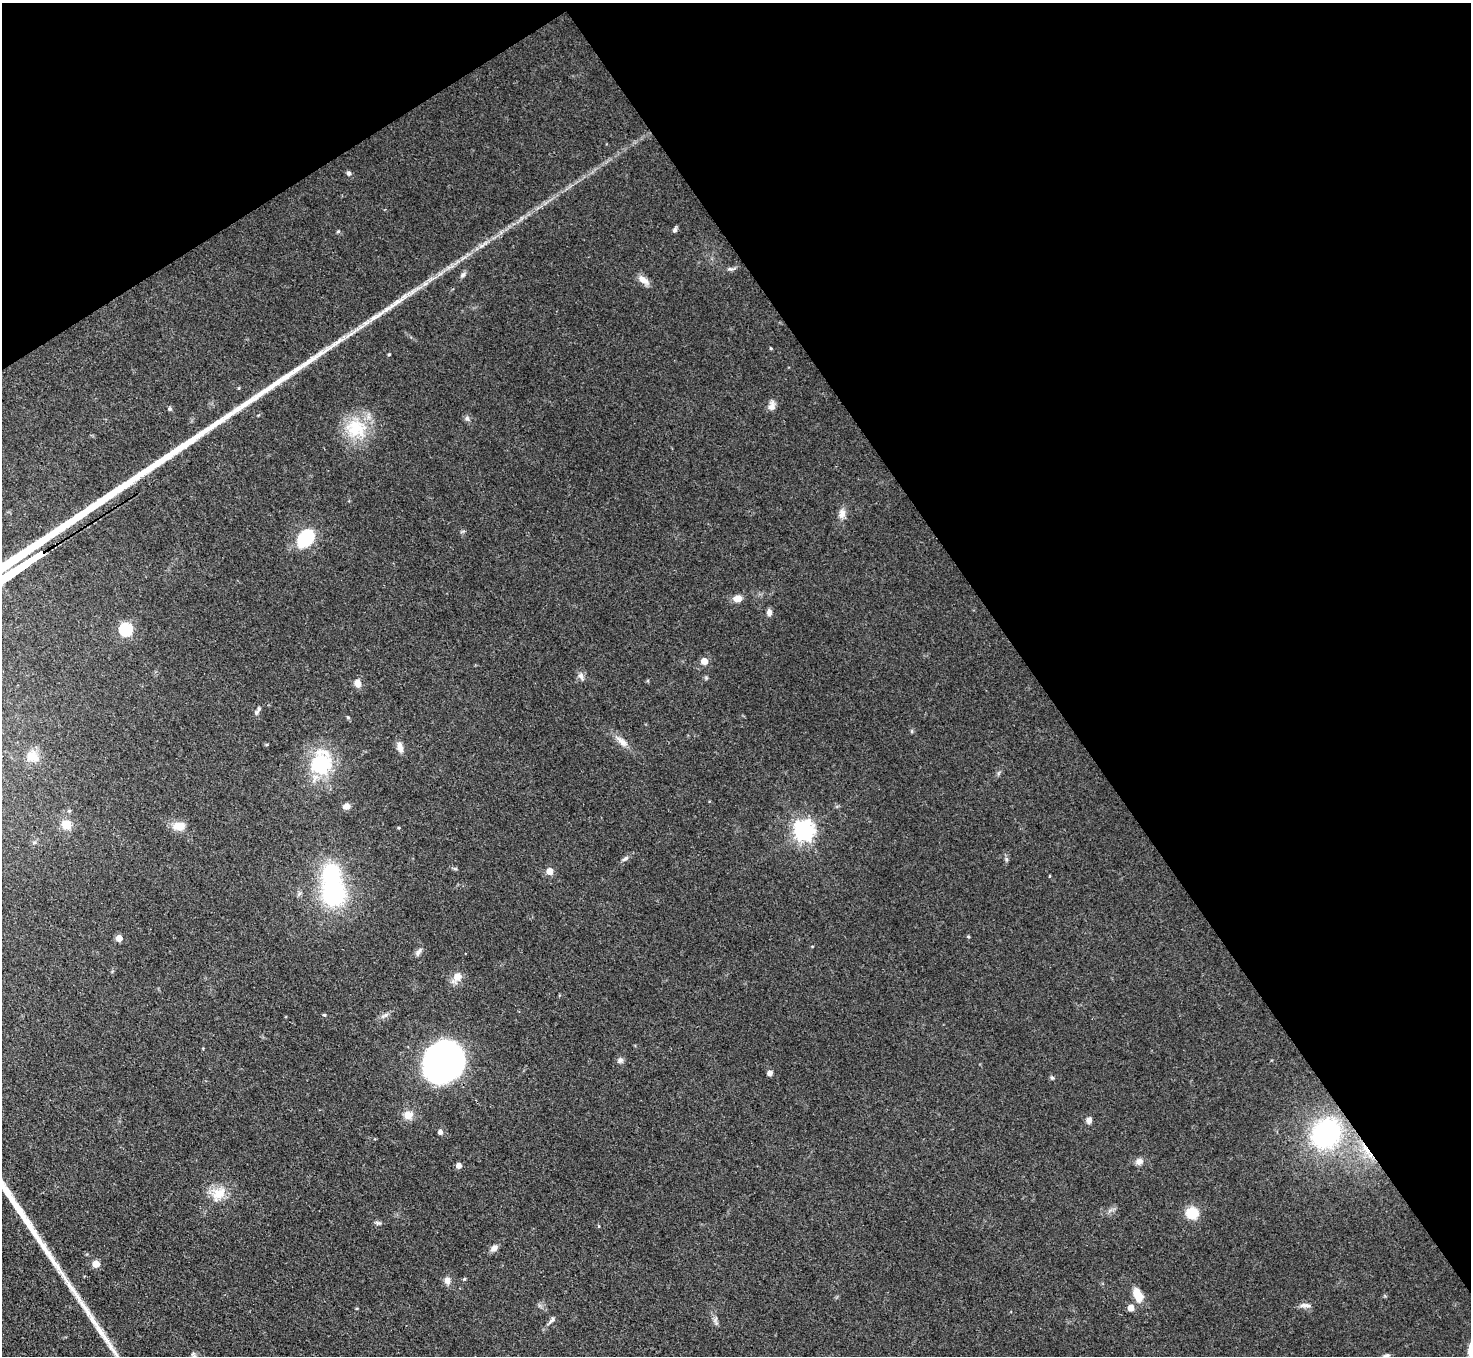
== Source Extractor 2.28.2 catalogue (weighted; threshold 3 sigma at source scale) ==
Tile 3 of 4 x 4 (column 3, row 1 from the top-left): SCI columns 2940-4408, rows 4360-5713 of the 5879 x 5872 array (HDU 1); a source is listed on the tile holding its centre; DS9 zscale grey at full resolution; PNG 1473 x 1358 px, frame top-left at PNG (2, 3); no overlay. Shown black and unused: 35% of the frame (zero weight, under 3 of 4 exposures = <1% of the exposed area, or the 3 px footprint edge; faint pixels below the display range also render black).
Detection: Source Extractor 2.28.2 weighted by HDU 2 'WHT'; one run over the whole footprint, this tile lists its part. Background 0.0683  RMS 0.0056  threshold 0.0252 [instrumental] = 3 sigma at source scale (4.5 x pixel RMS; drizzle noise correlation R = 1.50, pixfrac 1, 0.05/0.05 arcsec/px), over >= 5 px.
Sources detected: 71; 2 inside a brighter object's white glare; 1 cosmic-ray / hot-pixel residue — not listed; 2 inside a brighter listed object's ellipse — not listed separately; the other 66 listed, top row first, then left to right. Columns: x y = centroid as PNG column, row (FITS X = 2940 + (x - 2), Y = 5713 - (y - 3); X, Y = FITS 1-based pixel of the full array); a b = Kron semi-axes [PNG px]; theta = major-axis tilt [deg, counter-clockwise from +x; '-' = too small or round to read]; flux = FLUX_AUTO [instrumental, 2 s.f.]
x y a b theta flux
349 173 6 6 - 1.2
675 230 7 5 46 1.2
338 231 5 4 - 0.78
730 269 8 4 -8 1.2
463 275 8 5 53 1.4
643 280 14 8 -35 4.4
396 303 36 6 35 9.3
335 344 16 5 34 4
771 348 4 3 - 0.57
389 354 3 3 - 0.56
772 406 13 8 75 3.1
170 409 6 5 - 0.98
467 418 7 6 - 1.5
356 428 31 25 -3 24
842 513 13 9 85 3.5
304 540 24 17 28 20
737 598 10 8 12 4.2
769 612 9 6 -88 2
126 629 6 6 - 69
704 661 5 5 - 8.6
581 676 10 6 -71 2.2
357 683 9 7 -71 4.4
257 712 9 5 52 1.4
348 717 6 3 -19 0.64
622 742 18 8 -41 4.7
400 747 14 7 -78 3.9
33 756 17 13 -27 6.5
322 766 41 23 73 34
346 806 8 6 8 3.1
67 825 12 11 - 6.3
179 826 14 9 4 7.1
399 828 4 3 - 0.55
803 831 7 7 - 290
625 859 10 4 31 1.4
1006 859 6 5 - 0.97
550 871 5 5 - 7.1
1049 876 4 2 - 0.42
334 894 26 24 -62 55
968 936 5 3 - 0.54
119 938 5 5 - 7.7
418 952 12 5 51 2
457 977 11 10 - 5.2
324 1015 4 4 - 0.59
385 1015 10 5 25 1.9
445 1060 33 28 51 270
620 1060 8 7 - 1.7
770 1073 6 5 - 2.3
1052 1078 5 5 - 0.83
408 1115 10 9 - 5.8
1089 1120 7 6 - 2.5
440 1132 5 5 - 2.4
1326 1133 26 22 49 86
1139 1161 10 8 14 2.8
459 1165 5 5 - 3.2
219 1193 20 15 36 10
1192 1213 11 10 - 14
377 1223 7 4 -2 1.1
599 1226 5 3 - 0.5
494 1248 9 6 29 2.8
96 1264 5 5 - 10
447 1280 8 8 - 3.1
1138 1295 14 8 -66 9.8
1305 1305 16 5 -3 2.4
1131 1308 5 5 - 6.4
552 1320 10 5 55 1.6
1386 1356 8 5 31 1.7
Overlapping masked pixels (flux is a lower limit): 1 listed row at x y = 445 1060
Isophote crosses this tile's border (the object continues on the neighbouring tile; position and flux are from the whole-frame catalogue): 1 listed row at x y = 1386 1356